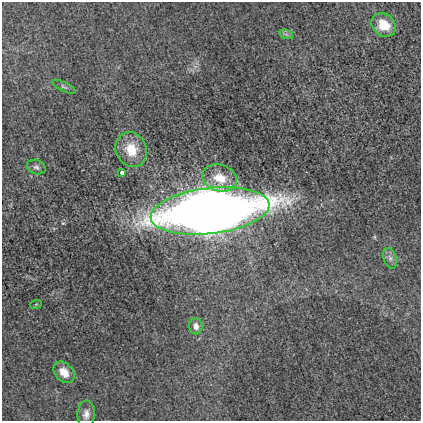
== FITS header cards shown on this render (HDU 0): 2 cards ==
NAXIS1  =                  419
NAXIS2  =                  419

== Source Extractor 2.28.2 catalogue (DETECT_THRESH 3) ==
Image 419 x 419 px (HDU 0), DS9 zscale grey, 1 PNG px = 1 image px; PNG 423 x 423 px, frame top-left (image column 1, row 419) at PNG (2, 2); each listed source drawn as its Kron ellipse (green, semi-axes under 4 px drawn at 4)
Background 9.55e-04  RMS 0.0089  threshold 0.0268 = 3 sigma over >= 5 px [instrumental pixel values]
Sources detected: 13; all 13 listed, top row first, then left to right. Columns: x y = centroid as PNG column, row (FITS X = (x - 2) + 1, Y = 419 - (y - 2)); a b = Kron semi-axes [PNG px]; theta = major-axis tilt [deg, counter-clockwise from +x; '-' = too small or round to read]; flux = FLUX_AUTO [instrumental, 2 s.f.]
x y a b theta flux
384 25 13 10 -38 14
286 34 7 4 -19 1.4
64 87 13 4 -25 1.4
131 150 18 15 -66 16
36 167 9 7 -21 2.1
122 172 4 3 - 2.1
220 178 18 13 -19 13
210 211 60 23 7 1100
390 258 10 6 -70 2.4
36 304 6 3 19 0.5
196 326 8 6 -89 3.8
64 372 12 8 -46 8.1
86 414 13 9 86 3.8